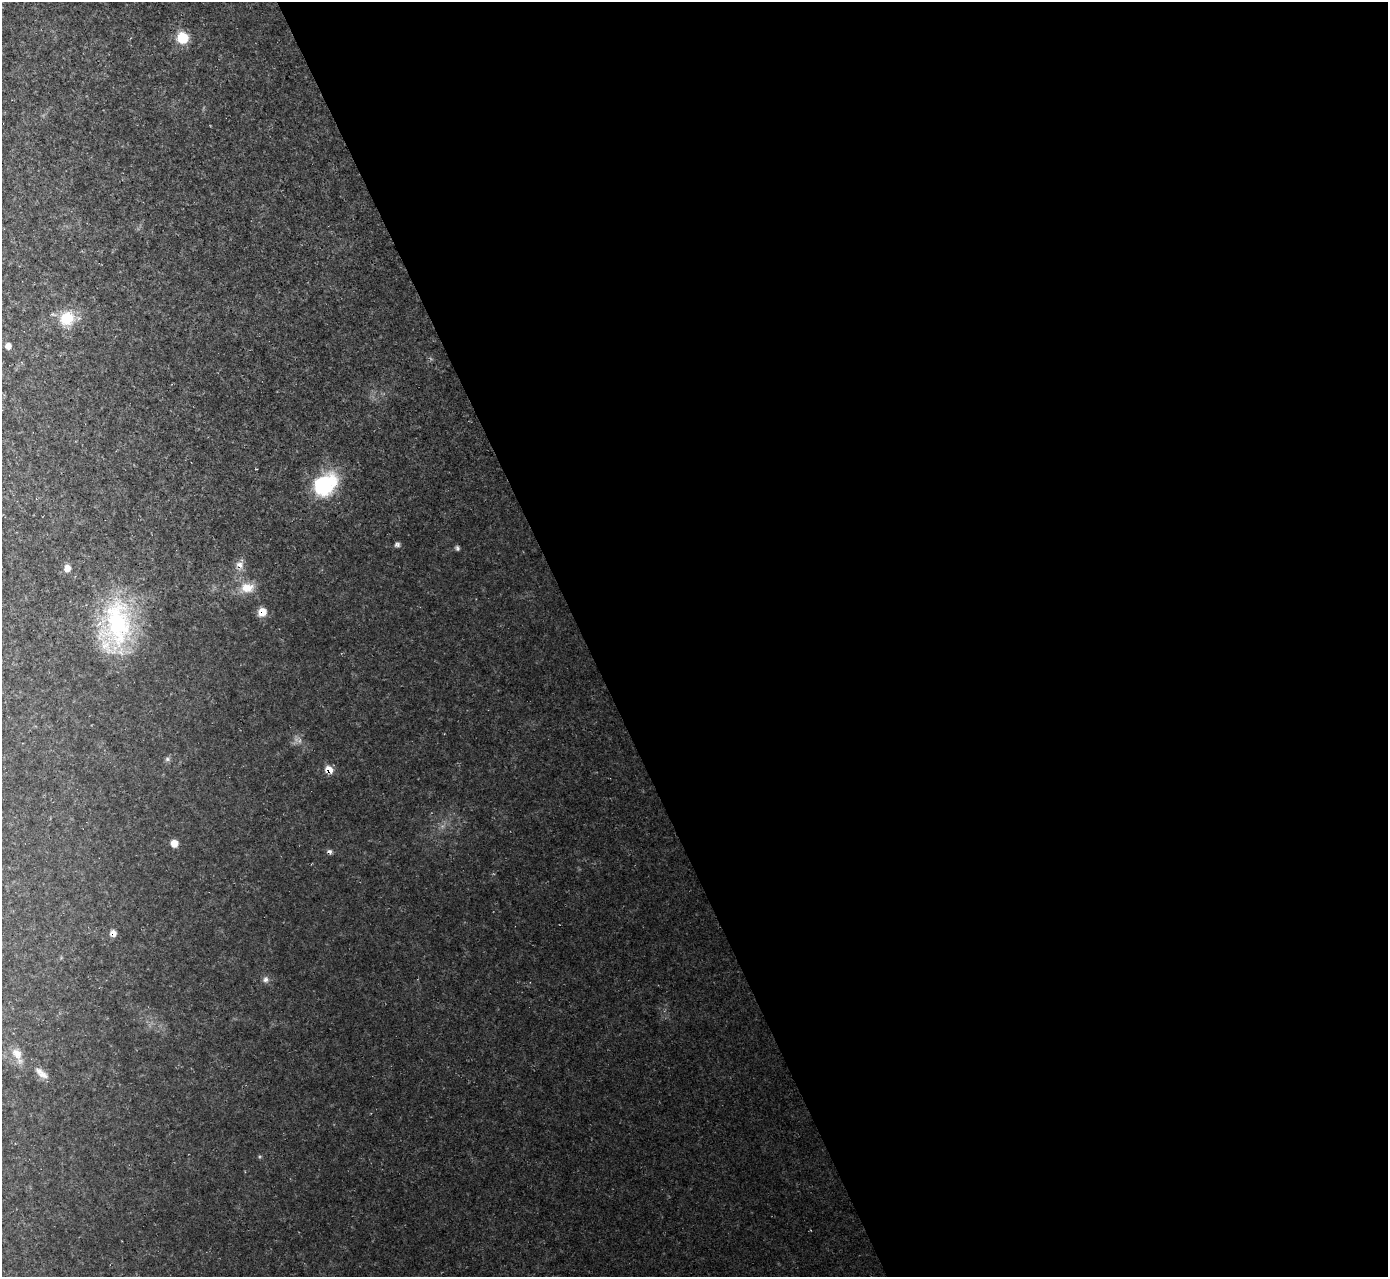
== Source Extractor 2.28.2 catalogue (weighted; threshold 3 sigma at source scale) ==
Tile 8 of 4 x 4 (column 4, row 2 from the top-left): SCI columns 4158-5543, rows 2701-3975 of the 5545 x 5530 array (HDU 1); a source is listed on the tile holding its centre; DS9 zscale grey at full resolution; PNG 1390 x 1279 px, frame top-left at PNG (2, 2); no overlay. Shown black and unused: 58% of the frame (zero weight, under 2 of 3 exposures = <1% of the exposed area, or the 3 px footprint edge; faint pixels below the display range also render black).
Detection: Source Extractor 2.28.2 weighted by HDU 2 'WHT'; one run over the whole footprint, this tile lists its part. Background 0.0366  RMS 0.0071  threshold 0.0319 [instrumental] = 3 sigma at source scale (4.5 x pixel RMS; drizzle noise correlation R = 1.50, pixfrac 1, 0.05/0.05 arcsec/px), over >= 5 px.
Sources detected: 23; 3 too faint to see at this stretch — not listed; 1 inside a brighter listed object's ellipse — not listed separately; the other 19 listed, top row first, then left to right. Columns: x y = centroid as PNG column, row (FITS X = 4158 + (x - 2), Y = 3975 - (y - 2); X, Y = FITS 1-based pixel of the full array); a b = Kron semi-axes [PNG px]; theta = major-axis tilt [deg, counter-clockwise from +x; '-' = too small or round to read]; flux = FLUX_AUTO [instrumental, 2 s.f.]
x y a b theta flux
182 38 9 8 - 27
67 318 18 16 37 24
8 346 6 6 - 4.1
325 485 30 22 43 59
397 544 7 6 - 2.1
457 548 7 5 -62 1.7
240 565 18 11 75 7.5
67 568 9 8 - 6.3
247 588 22 15 11 15
262 612 9 9 - 9.5
116 626 71 41 82 120
167 759 7 7 - 1.9
329 769 9 7 -31 8.7
174 843 8 8 - 6.3
330 851 7 5 -31 2.1
113 933 8 7 - 4.4
265 980 9 9 - 3.2
17 1054 19 12 -62 9
43 1075 15 9 -18 5.1
Overlapping masked pixels (flux is a lower limit): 3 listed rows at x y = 262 612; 329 769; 113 933